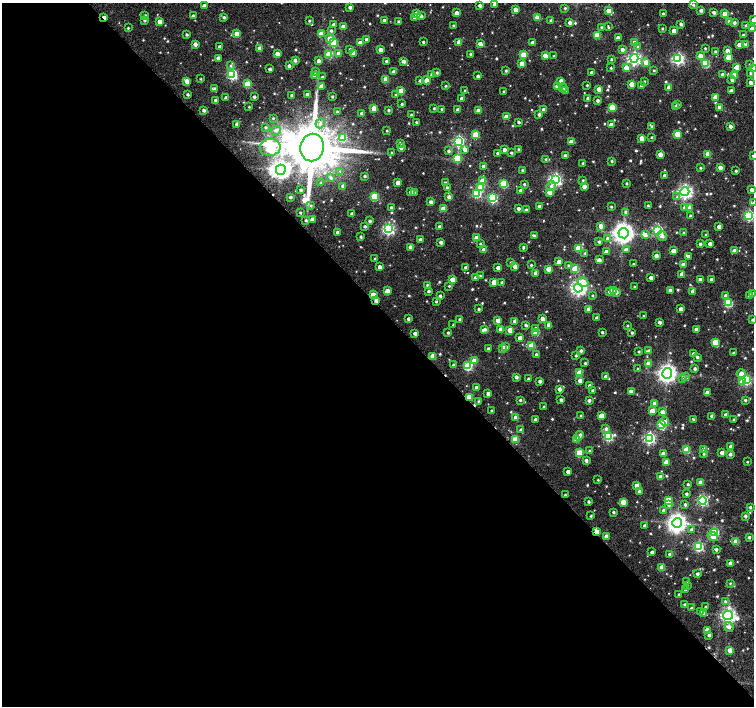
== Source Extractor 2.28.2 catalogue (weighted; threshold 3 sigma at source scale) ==
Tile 9 of 4 x 4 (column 1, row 3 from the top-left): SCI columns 1-1504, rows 1557-2963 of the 6021 x 5992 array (HDU 1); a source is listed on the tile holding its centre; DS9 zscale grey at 2 x 2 block average (1 PNG px = mean of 2 x 2 image px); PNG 756 x 708 px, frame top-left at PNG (2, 3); each listed source drawn as its Kron ellipse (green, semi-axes under 4 px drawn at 4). Shown black and unused: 56% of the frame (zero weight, under 2 of 3 exposures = <1% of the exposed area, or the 3 px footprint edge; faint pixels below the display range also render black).
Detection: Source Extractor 2.28.2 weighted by HDU 2 'WHT'; one run over the whole footprint, this tile lists its part. Background 0.0536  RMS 0.018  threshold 0.081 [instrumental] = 3 sigma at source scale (4.5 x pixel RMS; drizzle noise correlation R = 1.50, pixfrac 1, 0.0396/0.0396 arcsec/px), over >= 5 px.
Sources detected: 737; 2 inside a brighter object's white glare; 3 cosmic-ray / hot-pixel residue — neither listed nor drawn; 1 coinciding with a brighter row at this scale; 14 inside a brighter listed object's ellipse — not listed separately; of the other 717, all 500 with FLUX_AUTO >= 4.61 (the completeness limit of this list) listed and drawn (217 fainter detections not listed), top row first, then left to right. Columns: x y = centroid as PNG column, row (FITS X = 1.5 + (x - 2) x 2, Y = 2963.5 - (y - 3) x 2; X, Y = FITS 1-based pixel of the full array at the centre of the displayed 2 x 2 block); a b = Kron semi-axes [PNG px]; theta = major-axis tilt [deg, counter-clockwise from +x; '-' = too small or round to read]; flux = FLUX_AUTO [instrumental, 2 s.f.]
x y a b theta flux
495 4 3 2 - 13
480 5 3 2 - 13
693 5 3 3 - 6.1
204 6 3 3 - 39
350 7 2 2 - 16
565 8 3 2 - 6.4
515 9 3 3 - 32
701 10 2 2 - 12
608 11 3 3 - 43
714 12 3 2 - 13
457 13 3 3 - 41
417 14 3 3 - 70
663 14 2 2 - 6.2
725 14 3 3 - 88
145 16 3 3 - 8.5
193 16 3 3 - 15
421 16 3 3 - 14
104 17 3 2 - 20
224 17 3 3 - 7.6
414 18 3 3 - 7.9
537 18 3 3 - 58
145 20 3 3 - 7
384 20 3 2 - 19
551 20 2 2 - 6.3
753 20 3 3 - 19
309 21 3 3 - 5.8
398 21 2 2 - 8.2
730 21 3 3 - 19
160 22 3 3 - 47
570 22 3 2 - 16
734 22 3 3 - 12
681 24 3 2 - 12
333 25 3 2 - 18
453 25 2 2 - 4.9
746 25 3 3 - 7.4
343 27 3 3 - 41
601 27 3 2 - 6.4
608 27 3 2 - 5.9
128 28 2 2 - 5.7
662 28 2 2 - 5.6
752 29 3 3 - 41
331 31 3 3 - 9.2
674 31 3 3 - 41
186 34 2 2 - 8.6
237 34 3 3 - 73
321 34 3 3 - 51
597 35 3 3 - 110
743 35 2 2 - 8.4
618 38 3 3 - 17
330 39 3 3 - 77
367 40 3 3 - 26
423 42 2 2 - 7.1
459 42 3 3 - 42
532 42 2 2 - 11
333 43 3 3 - 200
360 43 3 3 - 28
635 43 3 3 - 40
195 44 3 3 - 25
480 44 3 3 - 35
746 44 4 3 - 11
739 45 3 3 - 27
637 46 3 3 - 4.9
220 47 3 2 - 17
260 48 3 3 - 40
705 48 2 2 - 5.1
350 49 3 3 - 6.2
622 49 3 3 - 17
380 50 3 3 - 39
715 51 3 2 - 7.5
727 51 3 3 - 32
339 53 3 3 - 53
353 53 3 3 - 30
277 54 3 3 - 31
329 54 3 3 - 160
471 54 3 2 - 8.2
523 55 3 3 - 110
545 55 4 3 - 36
554 56 3 2 - 5.9
700 56 3 3 - 39
728 57 3 3 - 82
218 58 3 3 - 19
634 58 4 4 - 1000
611 59 3 2 - 5.1
678 59 4 4 - 620
295 60 3 2 - 15
318 61 3 3 - 20
387 61 2 2 - 12
404 61 4 3 - 17
646 62 3 3 - 54
522 63 3 3 - 37
706 63 3 3 - 210
749 65 3 3 - 5
231 66 4 3 - 7.8
289 66 3 2 - 15
737 67 3 3 - 44
611 68 2 2 - 5.7
626 68 3 3 - 40
270 69 2 2 - 11
753 69 3 3 - 20
506 70 2 2 - 6.6
654 70 2 2 - 5.1
315 72 3 3 - 8.9
393 72 3 3 - 16
437 72 3 3 - 7.3
592 73 3 2 - 17
751 73 4 3 - 7.3
232 74 4 4 - 480
432 75 3 3 - 13
722 75 3 3 - 15
734 75 3 3 - 63
315 76 3 3 - 46
478 76 2 2 - 10
322 77 2 2 - 8.8
201 79 3 2 - 4.7
386 79 3 3 - 80
732 79 3 3 - 17
420 80 3 3 - 7.7
426 80 4 3 - 42
187 81 3 3 - 42
561 81 3 3 - 37
644 82 3 3 - 6.4
750 82 3 2 - 17
247 84 3 3 - 130
631 84 3 3 - 37
587 85 2 2 - 5.9
321 86 4 3 - 27
446 86 2 2 - 5.5
557 86 3 3 - 60
642 86 3 3 - 13
669 87 3 3 - 26
563 88 4 3 - 8.7
214 89 3 3 - 11
599 89 3 3 - 36
465 90 2 2 - 5.5
566 90 3 3 - 9
401 91 3 3 - 98
504 91 2 2 - 5.7
731 91 3 3 - 20
188 94 2 2 - 9.3
292 95 2 2 - 15
307 95 3 2 - 23
396 95 3 3 - 5.6
254 97 2 2 - 10
332 97 2 2 - 6.8
715 97 3 3 - 41
226 98 3 3 - 17
462 98 3 2 - 21
588 98 3 2 - 17
216 100 3 2 - 26
598 100 2 2 - 11
402 104 3 2 - 6.5
677 104 3 3 - 7.8
249 107 2 2 - 4.7
612 107 3 3 - 120
676 107 3 3 - 15
374 108 3 3 - 77
434 108 2 2 - 5.7
720 108 3 3 - 58
442 109 3 2 - 5.9
204 110 3 2 - 13
388 110 3 2 - 8.3
457 110 2 2 - 14
544 110 3 3 - 40
478 111 3 3 - 51
337 112 3 3 - 8.5
361 113 3 3 - 11
539 114 3 3 - 12
411 115 2 2 - 6.7
506 117 3 3 - 38
273 118 3 3 - 5.1
416 122 2 2 - 6.1
518 122 2 2 - 9.2
320 123 5 4 - 14
237 124 3 2 - 22
611 125 3 3 - 43
730 126 2 2 - 17
265 127 3 3 - 6
652 127 3 2 - 7.3
276 130 5 4 - 17
387 130 2 2 - 5.3
677 134 3 3 - 97
475 135 3 3 - 150
652 137 2 2 - 4.9
343 138 3 3 - 140
642 138 3 3 - 42
458 141 4 4 - 610
571 142 3 3 - 33
400 143 3 3 - 11
270 147 10 8 8 390
312 147 14 12 79 38000
401 148 3 2 - 17
465 149 4 3 - 25
504 149 3 3 - 19
518 149 2 2 - 4.7
448 151 3 3 - 8.9
392 153 3 3 - 5.1
498 153 2 2 - 10
511 153 2 2 - 6.7
660 154 3 3 - 35
708 154 3 3 - 68
565 155 3 2 - 12
753 156 3 2 - 7.8
457 158 3 3 - 210
546 159 3 2 - 5.3
612 161 2 2 - 6
583 163 2 2 - 5.9
483 166 3 3 - 14
720 167 3 3 - 26
700 168 3 2 - 5.2
281 170 5 5 - 2400
522 170 2 2 - 6.2
340 171 4 3 - 6.6
736 171 2 2 - 7.3
665 175 3 2 - 16
365 176 2 2 - 8.3
331 178 4 3 - 9.8
555 179 4 4 - 870
583 180 3 2 - 5.2
482 181 3 3 - 95
321 183 3 3 - 6.9
398 183 3 3 - 32
445 183 3 3 - 13
626 183 2 2 - 6.2
504 184 3 3 - 200
524 184 2 2 - 6.9
343 186 3 3 - 18
551 186 5 4 - 14
584 186 3 3 - 32
481 187 3 3 - 110
447 188 3 3 - 8.7
301 190 2 2 - 8
752 190 3 3 - 25
520 191 3 3 - 26
410 192 3 3 - 15
414 192 3 3 - 5.4
549 192 3 3 - 50
685 192 4 4 - 1100
476 193 3 3 - 240
290 197 2 2 - 9.1
374 197 3 3 - 190
449 197 3 3 - 17
677 197 4 4 - 7.5
492 198 4 3 - 410
431 202 3 3 - 22
753 203 3 3 - 5.9
648 205 2 2 - 5.4
311 206 3 3 - 6.4
539 206 3 3 - 12
611 207 2 2 - 5.8
685 207 3 3 - 25
690 207 3 3 - 25
391 208 3 3 - 8.3
518 208 3 2 - 17
443 209 3 3 - 79
526 210 3 2 - 11
626 212 3 3 - 16
300 213 2 2 - 5.6
352 214 3 2 - 22
749 215 4 4 - 470
691 216 3 2 - 15
312 219 3 2 - 21
306 220 3 3 - 7.6
370 221 3 2 - 9.7
365 226 3 2 - 7.5
601 226 3 3 - 28
439 227 2 2 - 14
719 227 3 3 - 25
388 229 4 4 - 690
658 230 4 4 - 470
337 233 3 2 - 20
623 233 5 5 - 3100
684 233 3 2 - 5.3
645 235 4 3 - 20
706 235 2 2 - 6.6
535 236 3 3 - 5.9
662 236 5 4 - 14
361 237 2 2 - 7
476 238 3 3 - 35
420 239 3 3 - 12
608 239 3 3 - 14
441 242 3 2 - 13
599 242 3 3 - 9.4
480 244 3 2 - 6
700 244 2 2 - 9.7
710 244 3 3 - 20
410 247 3 3 - 37
523 247 3 2 - 7.6
578 248 3 3 - 150
484 250 3 3 - 33
626 250 3 3 - 21
673 251 3 3 - 39
734 251 3 3 - 22
606 252 3 3 - 22
585 253 3 2 - 5.7
656 256 3 3 - 24
689 256 3 3 - 19
375 259 2 2 - 5.1
599 260 3 3 - 19
511 262 3 3 - 7.7
559 262 3 3 - 49
633 264 2 2 - 4.6
531 265 2 2 - 5.6
568 265 3 3 - 5.4
683 265 3 3 - 19
515 266 3 3 - 31
379 267 3 2 - 22
466 267 2 2 - 13
498 268 3 3 - 27
548 269 3 3 - 44
575 269 3 3 - 120
536 273 3 3 - 22
682 274 3 3 - 32
480 276 3 3 - 6
475 278 3 3 - 23
651 278 3 2 - 18
711 279 2 2 - 14
452 280 3 3 - 57
700 280 3 3 - 32
494 282 3 3 - 39
502 282 2 2 - 7.7
583 282 6 4 -32 54
427 285 2 2 - 6.9
449 286 2 2 - 5
634 287 3 2 - 4.7
578 288 4 4 - 1300
613 290 3 3 - 79
670 290 3 3 - 22
387 291 3 3 - 38
428 291 2 2 - 10
693 291 3 3 - 29
610 292 3 3 - 22
616 292 3 3 - 16
753 293 3 3 - 19
373 294 4 3 - 48
749 295 3 3 - 21
440 296 3 2 - 9.8
592 296 3 2 - 4.6
726 296 3 3 - 21
376 300 3 3 - 16
436 302 3 3 - 6.5
728 303 3 3 - 250
479 309 2 2 - 7.3
588 309 3 2 - 22
681 309 3 3 - 22
644 316 2 2 - 7.8
597 318 2 2 - 16
408 319 3 2 - 8.9
460 319 2 2 - 6.5
542 319 3 3 - 29
498 320 3 3 - 37
753 320 3 2 - 8.5
515 321 3 3 - 27
660 322 3 2 - 16
453 325 2 2 - 4.9
526 325 2 2 - 10
549 325 3 3 - 29
627 326 3 2 - 4.6
485 329 4 3 - 12
500 329 3 3 - 30
535 329 3 3 - 15
696 329 2 2 - 20
510 330 3 3 - 43
602 332 2 2 - 7.6
415 333 3 2 - 18
448 333 2 2 - 7.5
536 333 3 3 - 120
632 333 3 2 - 7.6
520 338 3 3 - 26
715 342 4 3 - 91
531 346 3 3 - 130
506 347 3 3 - 10
503 348 3 3 - 54
488 349 3 3 - 10
581 351 3 3 - 10
639 351 2 2 - 6.5
649 351 3 3 - 18
733 353 2 2 - 6.6
693 354 3 2 - 11
536 355 3 3 - 9.8
576 355 2 2 - 7.3
433 356 3 3 - 68
697 357 3 3 - 11
474 361 3 3 - 72
585 363 2 2 - 6.3
648 363 3 3 - 46
453 365 2 2 - 6.3
468 366 4 3 - 280
637 369 2 2 - 4.6
695 369 3 3 - 11
579 373 4 3 - 110
667 373 5 5 - 2200
741 374 4 3 - 33
606 376 3 3 - 18
516 377 2 2 - 16
685 377 3 3 - 7.8
528 379 2 2 - 7.4
682 379 4 3 - 4.8
580 380 3 3 - 26
746 380 4 3 - 430
540 381 3 2 - 14
742 382 3 3 - 58
590 386 3 3 - 18
476 388 3 2 - 16
559 389 3 3 - 20
592 391 3 3 - 8.3
631 391 3 3 - 28
707 393 4 3 - 28
488 394 3 2 - 19
469 397 3 3 - 100
520 400 3 2 - 6.9
561 400 3 2 - 10
589 400 2 2 - 13
745 400 3 2 - 6.8
479 401 4 3 - 6.1
655 403 3 3 - 34
544 407 2 2 - 7.1
492 411 3 2 - 8.8
652 411 3 3 - 62
662 412 3 3 - 18
601 415 3 3 - 48
726 415 3 3 - 35
581 416 2 2 - 5.5
712 416 3 2 - 14
516 418 3 3 - 55
535 419 2 2 - 9.5
693 419 3 2 - 4.7
734 419 3 3 - 5
665 422 4 3 - 17
662 425 3 3 - 260
606 429 4 3 - 12
521 430 3 3 - 7.7
579 436 5 3 - 24
608 437 4 3 - 360
649 438 4 4 - 670
515 440 3 3 - 110
577 440 3 3 - 57
731 446 3 3 - 19
704 449 3 3 - 49
687 450 3 3 - 150
589 451 3 2 - 7.7
579 453 3 3 - 130
722 453 3 3 - 29
663 454 3 3 - 35
704 454 3 3 - 6
730 454 3 3 - 13
586 460 3 3 - 15
666 462 3 3 - 55
747 462 2 2 - 4.7
568 471 3 2 - 19
661 477 3 3 - 39
598 480 2 2 - 4.8
700 483 3 3 - 51
688 484 2 2 - 6.6
637 486 3 3 - 44
639 491 3 3 - 11
686 494 2 2 - 9.9
565 495 2 2 - 6.9
668 501 3 3 - 120
703 501 4 4 - 460
588 502 2 2 - 8.9
623 502 3 3 - 59
685 504 3 2 - 9.4
669 505 4 3 - 11
750 507 3 3 - 8.6
664 511 3 3 - 24
613 512 2 2 - 8.3
591 516 2 2 - 5
745 516 3 2 - 11
677 523 5 5 - 2700
645 526 3 3 - 18
692 530 3 3 - 19
597 532 3 2 - 50
714 532 4 3 - 330
713 536 6 3 -33 56
606 537 3 3 - 44
749 537 3 3 - 9.6
736 542 3 3 - 84
698 546 4 3 - 370
716 549 3 2 - 12
652 552 2 2 - 11
670 554 3 2 - 12
730 563 3 2 - 15
662 567 3 3 - 75
697 574 2 2 - 12
687 582 3 2 - 10
730 583 3 3 - 4.8
687 586 3 3 - 5
685 589 2 2 - 17
679 595 2 2 - 9
725 601 3 3 - 7.4
685 604 3 2 - 9.9
706 607 2 2 - 5.7
691 608 3 2 - 5.6
701 611 4 2 - 4.9
703 613 3 3 - 13
728 615 5 4 - 1400
729 627 5 4 - 17
707 630 3 3 - 34
709 635 2 2 - 11
730 650 3 3 - 45
Overlapping masked pixels (flux is a lower limit): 4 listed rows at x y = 104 17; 376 300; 469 397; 597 532
Isophote crosses this tile's border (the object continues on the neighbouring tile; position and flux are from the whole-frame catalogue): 8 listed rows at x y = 495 4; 753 20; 752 29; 753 69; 753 156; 753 203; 753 293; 753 320